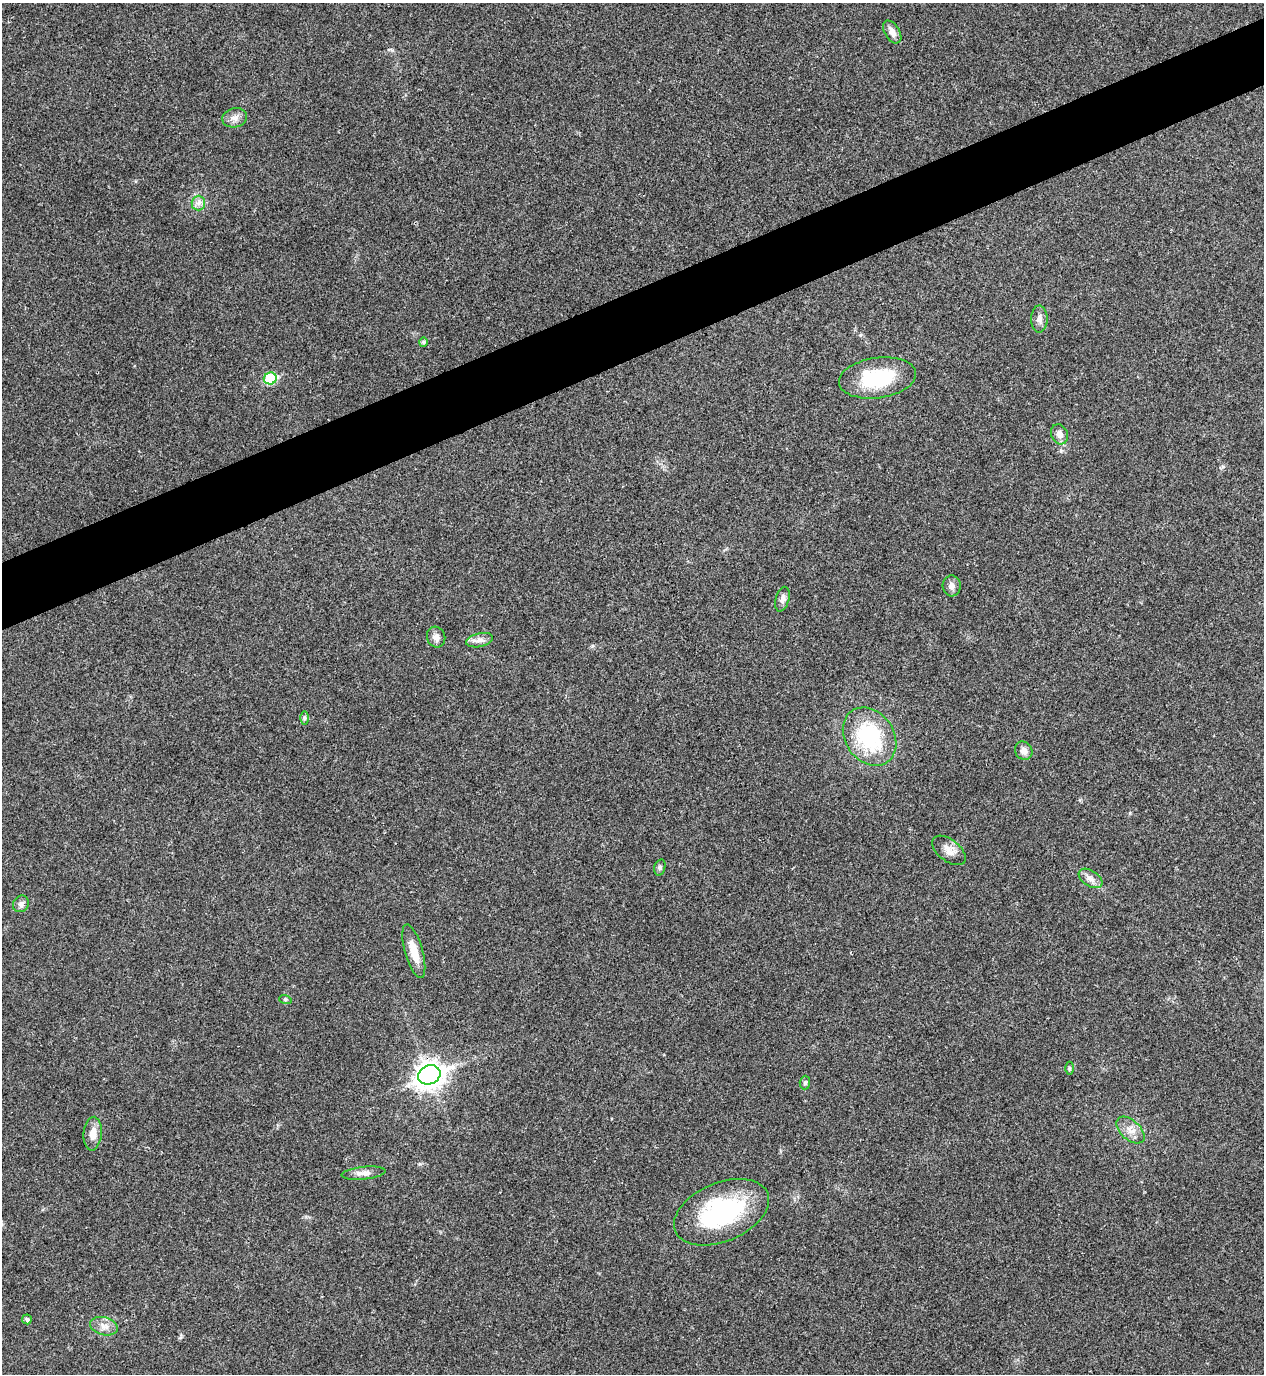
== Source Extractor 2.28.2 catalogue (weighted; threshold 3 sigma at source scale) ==
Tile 10 of 4 x 4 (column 2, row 3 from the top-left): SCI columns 1417-2678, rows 1377-2748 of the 5482 x 5493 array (HDU 1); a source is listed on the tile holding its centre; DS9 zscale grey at full resolution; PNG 1266 x 1376 px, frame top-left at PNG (2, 3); each listed source drawn as its Kron ellipse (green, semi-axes under 4 px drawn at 4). Shown black and unused: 5% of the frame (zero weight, under 3 of 4 exposures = <1% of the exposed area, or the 3 px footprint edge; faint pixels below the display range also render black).
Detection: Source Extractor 2.28.2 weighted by HDU 2 'WHT'; one run over the whole footprint, this tile lists its part. Background 0.0203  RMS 0.0049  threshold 0.0222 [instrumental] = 3 sigma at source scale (4.5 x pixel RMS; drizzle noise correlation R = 1.50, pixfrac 1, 0.05/0.05 arcsec/px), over >= 5 px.
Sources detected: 30; all 30 listed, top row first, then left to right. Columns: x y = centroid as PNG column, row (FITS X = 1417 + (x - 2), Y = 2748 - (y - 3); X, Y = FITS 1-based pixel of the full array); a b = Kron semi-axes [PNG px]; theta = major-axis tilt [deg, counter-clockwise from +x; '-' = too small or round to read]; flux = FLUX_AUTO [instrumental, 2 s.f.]
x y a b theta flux
892 32 12 7 -58 3.3
235 118 12 9 13 3.1
198 203 7 7 - 2
1039 319 13 8 89 2.7
423 342 5 4 - 1.1
270 378 6 6 - 26
877 378 39 20 8 33
1060 434 10 8 -64 3.2
952 586 10 9 - 2.4
782 599 12 7 74 2.3
436 637 10 9 - 2.8
480 640 13 6 13 2.8
304 718 6 4 90 0.86
870 737 31 24 -55 41
1024 751 9 8 - 2.7
949 850 19 11 -38 4.3
660 867 8 5 75 1.1
1090 878 13 8 -34 3
21 904 9 7 50 1.8
414 951 28 9 -74 8.2
285 999 6 4 -18 0.66
1070 1068 6 4 -90 0.67
429 1075 11 9 23 470
805 1083 7 5 86 1
1130 1130 17 10 -43 4.6
93 1134 17 9 85 5
364 1173 22 6 6 3.3
722 1212 50 29 23 57
27 1319 5 5 - 1.2
104 1326 14 9 -15 3.8